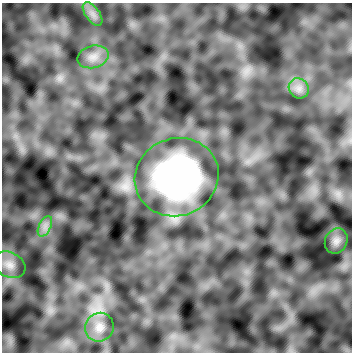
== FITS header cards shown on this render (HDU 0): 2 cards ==
NAXIS1  =                  350
NAXIS2  =                  350

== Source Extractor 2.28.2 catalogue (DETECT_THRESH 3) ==
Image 350 x 350 px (HDU 0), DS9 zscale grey, 1 PNG px = 1 image px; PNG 354 x 354 px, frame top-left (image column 1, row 350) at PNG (2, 3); each listed source drawn as its Kron ellipse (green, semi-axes under 4 px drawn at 4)
Background -3.10e-07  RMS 1.8e-06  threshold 5.27e-06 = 3 sigma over >= 5 px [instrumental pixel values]
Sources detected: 8; all 8 listed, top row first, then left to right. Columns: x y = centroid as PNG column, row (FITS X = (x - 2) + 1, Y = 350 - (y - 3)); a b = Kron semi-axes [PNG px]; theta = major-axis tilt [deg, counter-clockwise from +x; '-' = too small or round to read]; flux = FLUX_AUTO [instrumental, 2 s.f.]
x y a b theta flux
93 14 13 7 -53 8.1e-04
93 57 16 11 15 1.2e-03
299 88 10 9 - 8.2e-04
177 177 42 38 23 3.4e-02
45 226 11 6 63 6.4e-04
336 241 13 11 62 7.2e-04
9 265 17 12 -27 1.2e-03
99 327 15 14 - 1.3e-03